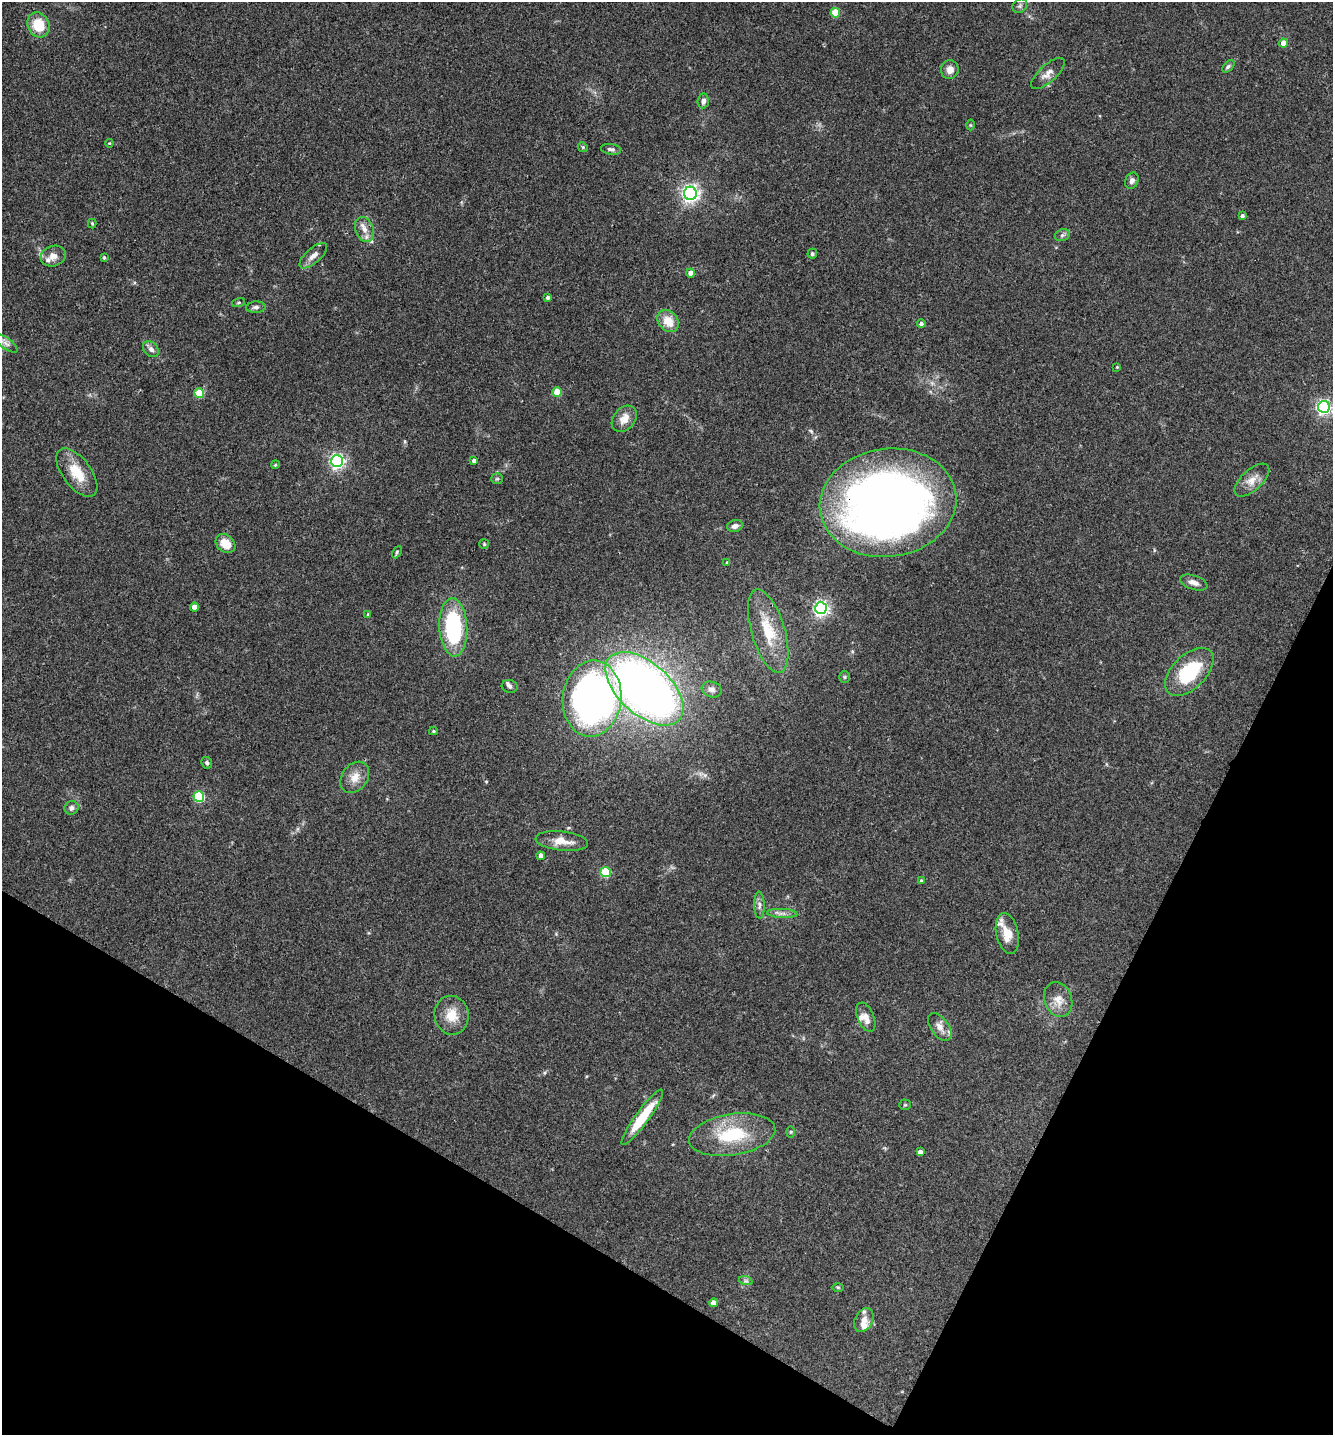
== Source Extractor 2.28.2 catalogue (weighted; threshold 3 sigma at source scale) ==
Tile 15 of 4 x 4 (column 3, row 4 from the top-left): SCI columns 2825-4155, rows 31-1463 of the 5793 x 5786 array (HDU 1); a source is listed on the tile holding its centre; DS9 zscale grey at full resolution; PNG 1335 x 1437 px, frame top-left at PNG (2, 2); each listed source drawn as its Kron ellipse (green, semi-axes under 4 px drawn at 4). Shown black and unused: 23% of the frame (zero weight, under 3 of 4 exposures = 2% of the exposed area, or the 3 px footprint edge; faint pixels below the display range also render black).
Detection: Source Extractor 2.28.2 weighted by HDU 2 'WHT'; one run over the whole footprint, this tile lists its part. Background 0.0752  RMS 0.0058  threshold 0.026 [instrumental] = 3 sigma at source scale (4.5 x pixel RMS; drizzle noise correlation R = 1.50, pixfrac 1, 0.05/0.05 arcsec/px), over >= 5 px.
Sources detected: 90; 1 inside a brighter object's white glare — neither listed nor drawn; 5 inside a brighter listed object's ellipse — not listed separately; the other 84 listed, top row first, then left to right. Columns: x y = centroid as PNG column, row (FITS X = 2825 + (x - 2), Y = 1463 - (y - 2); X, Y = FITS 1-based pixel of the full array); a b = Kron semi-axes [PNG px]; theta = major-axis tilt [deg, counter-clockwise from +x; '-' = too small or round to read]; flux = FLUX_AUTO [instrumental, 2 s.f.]
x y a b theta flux
1020 6 8 6 46 1.3
835 13 5 4 - 19
38 25 13 10 -63 16
1283 43 4 4 - 6.9
1228 66 7 4 45 1
950 70 9 8 - 4.2
1048 73 21 8 42 4.4
703 101 7 5 85 2.6
970 125 5 3 - 0.57
109 143 4 4 - 0.56
583 147 5 4 - 0.81
611 149 10 5 -8 1.7
1132 181 8 6 66 2
690 193 6 6 - 210
1242 216 4 4 - 1.5
92 223 5 4 - 0.63
364 229 13 9 -69 4.9
1062 235 8 5 21 1.3
812 254 5 5 - 1.1
53 256 13 10 17 4.4
313 256 17 7 41 3.9
104 257 3 3 - 0.61
690 273 4 4 - 3.5
548 297 4 3 - 1.2
238 303 6 3 19 0.66
256 307 9 5 3 1.8
668 321 12 9 -50 9.2
921 324 4 4 - 1.5
6 343 13 5 -35 2.3
151 349 9 6 -46 2.4
1117 367 4 3 - 0.49
557 392 4 4 - 15
199 393 5 5 - 21
1324 407 6 6 - 140
624 419 15 10 50 6.1
337 461 6 6 - 150
474 461 4 3 - 1.8
275 465 4 3 - 0.55
77 473 28 14 -53 15
497 479 6 5 - 0.9
1252 480 21 10 42 6.4
888 503 68 54 8 440
735 526 8 6 15 2.6
225 543 11 8 -41 9
484 544 5 5 - 0.68
397 552 6 4 62 0.84
727 563 4 4 - 1.5
1194 583 14 7 -18 3.3
194 607 4 4 - 5.2
821 608 6 6 - 170
368 614 4 4 - 0.75
453 627 29 14 -87 58
768 631 43 16 -73 22
1189 672 29 17 45 36
845 677 6 5 - 0.89
510 686 8 6 -16 1.6
644 689 47 26 -42 440
712 689 10 7 -20 2.5
592 699 38 29 83 290
433 731 4 3 - 0.75
207 763 6 5 - 1.2
355 777 17 12 53 6.9
199 797 5 5 - 46
71 808 7 6 - 1.8
562 841 26 9 -6 8.1
541 856 4 4 - 3.5
606 872 5 5 - 34
921 881 4 3 - 1.1
759 905 13 5 -88 2.4
782 913 15 4 -3 2.4
1007 933 20 11 -77 9.8
1058 999 18 13 -69 7.2
452 1015 19 17 -81 11
866 1017 15 8 -67 5.1
940 1027 16 9 -55 4.6
905 1105 5 5 - 0.72
642 1117 34 7 54 23
790 1132 6 4 90 0.66
732 1135 43 20 9 34
920 1152 4 4 - 3.2
746 1281 7 4 -18 1.2
838 1287 6 4 -1 0.69
713 1303 4 4 - 4.8
864 1320 12 8 63 4.8
Overlapping masked pixels (flux is a lower limit): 2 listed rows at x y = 364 229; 888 503